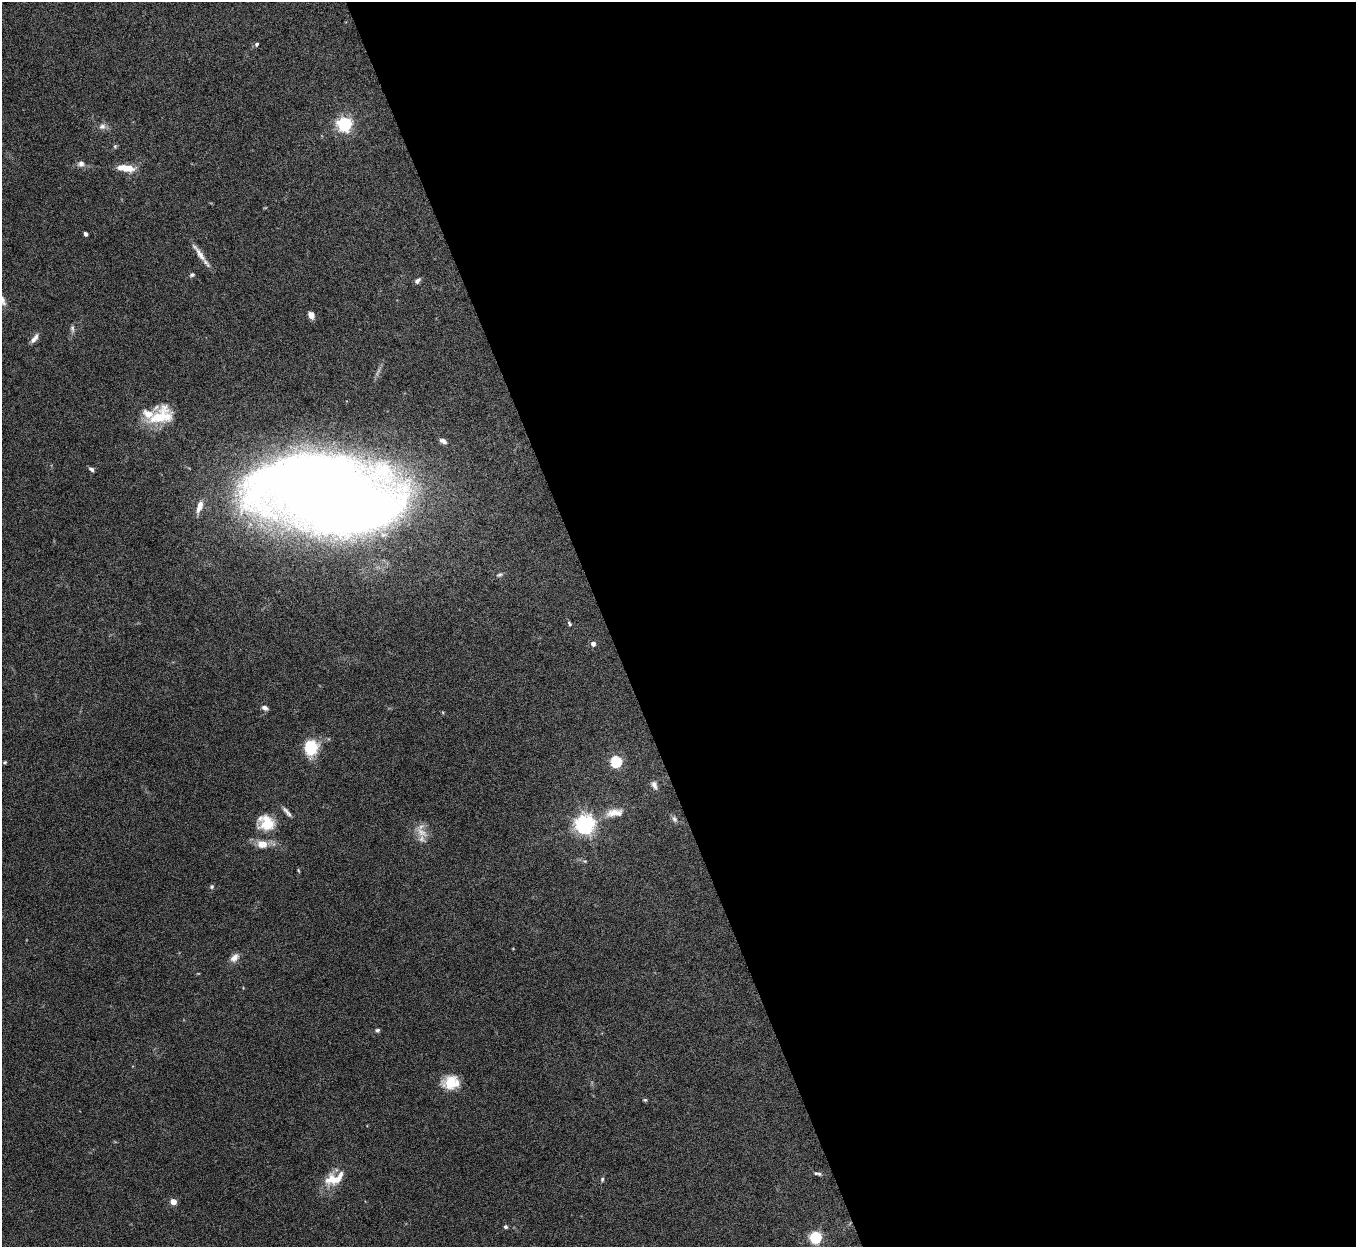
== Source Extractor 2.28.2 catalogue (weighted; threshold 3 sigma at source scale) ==
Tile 8 of 4 x 4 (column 4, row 2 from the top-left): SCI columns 4062-5415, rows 2640-3884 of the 5422 x 5403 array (HDU 1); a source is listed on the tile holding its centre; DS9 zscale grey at full resolution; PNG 1358 x 1249 px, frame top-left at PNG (2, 2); no overlay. Shown black and unused: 55% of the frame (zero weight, under 8 of 15 exposures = <1% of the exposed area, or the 3 px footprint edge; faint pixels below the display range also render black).
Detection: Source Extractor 2.28.2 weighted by HDU 2 'WHT'; one run over the whole footprint, this tile lists its part. Background 0.161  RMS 0.0048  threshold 0.0196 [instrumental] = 3 sigma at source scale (4.09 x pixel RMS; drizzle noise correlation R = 1.36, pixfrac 0.8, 0.05/0.05 arcsec/px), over >= 5 px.
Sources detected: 49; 1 too faint to see at this stretch — not listed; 2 inside a brighter listed object's ellipse — not listed separately; the other 46 listed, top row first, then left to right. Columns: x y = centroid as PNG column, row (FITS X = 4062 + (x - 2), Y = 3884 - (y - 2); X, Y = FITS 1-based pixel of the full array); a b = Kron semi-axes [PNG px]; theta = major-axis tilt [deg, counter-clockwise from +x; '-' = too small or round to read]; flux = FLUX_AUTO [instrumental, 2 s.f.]
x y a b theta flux
257 44 6 5 - 0.79
344 124 6 6 - 110
102 126 9 7 15 1.9
115 146 6 5 - 0.66
81 164 10 8 9 2
126 168 18 8 -9 7
86 234 4 3 - 1.1
199 253 32 6 -55 4.2
192 275 6 5 - 0.89
417 281 7 5 41 1.5
2 300 12 7 -60 3.6
311 315 8 6 -65 2.4
72 329 10 5 -80 1.1
34 339 14 6 54 2.4
161 416 32 19 25 16
443 441 9 5 -28 1.7
91 469 7 5 -31 1.1
327 495 89 45 -11 1600
199 506 16 7 72 3.5
499 574 8 5 24 0.96
569 624 8 4 -52 0.77
593 644 4 4 - 2.3
265 708 8 5 -26 1.5
311 748 13 11 88 19
616 761 5 5 - 52
5 762 5 4 - 0.55
654 785 12 7 -72 1.8
287 812 17 4 -50 1.7
615 813 26 11 5 6.3
674 819 9 6 -60 1.3
266 823 23 19 -31 12
585 824 7 6 - 240
421 832 19 9 -39 4.7
262 844 11 8 -11 5.5
298 870 6 3 -71 0.44
212 887 6 6 - 0.82
234 958 14 8 44 2.9
377 1030 6 5 - 0.86
451 1082 19 15 6 9.9
645 1100 5 4 - 0.53
816 1173 8 5 -18 0.97
334 1179 28 15 21 9.6
602 1179 6 5 - 0.7
173 1202 4 4 - 6.5
505 1227 5 5 - 0.79
815 1237 5 5 - 59
Isophote crosses this tile's border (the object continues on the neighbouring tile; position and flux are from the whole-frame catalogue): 1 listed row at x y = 2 300